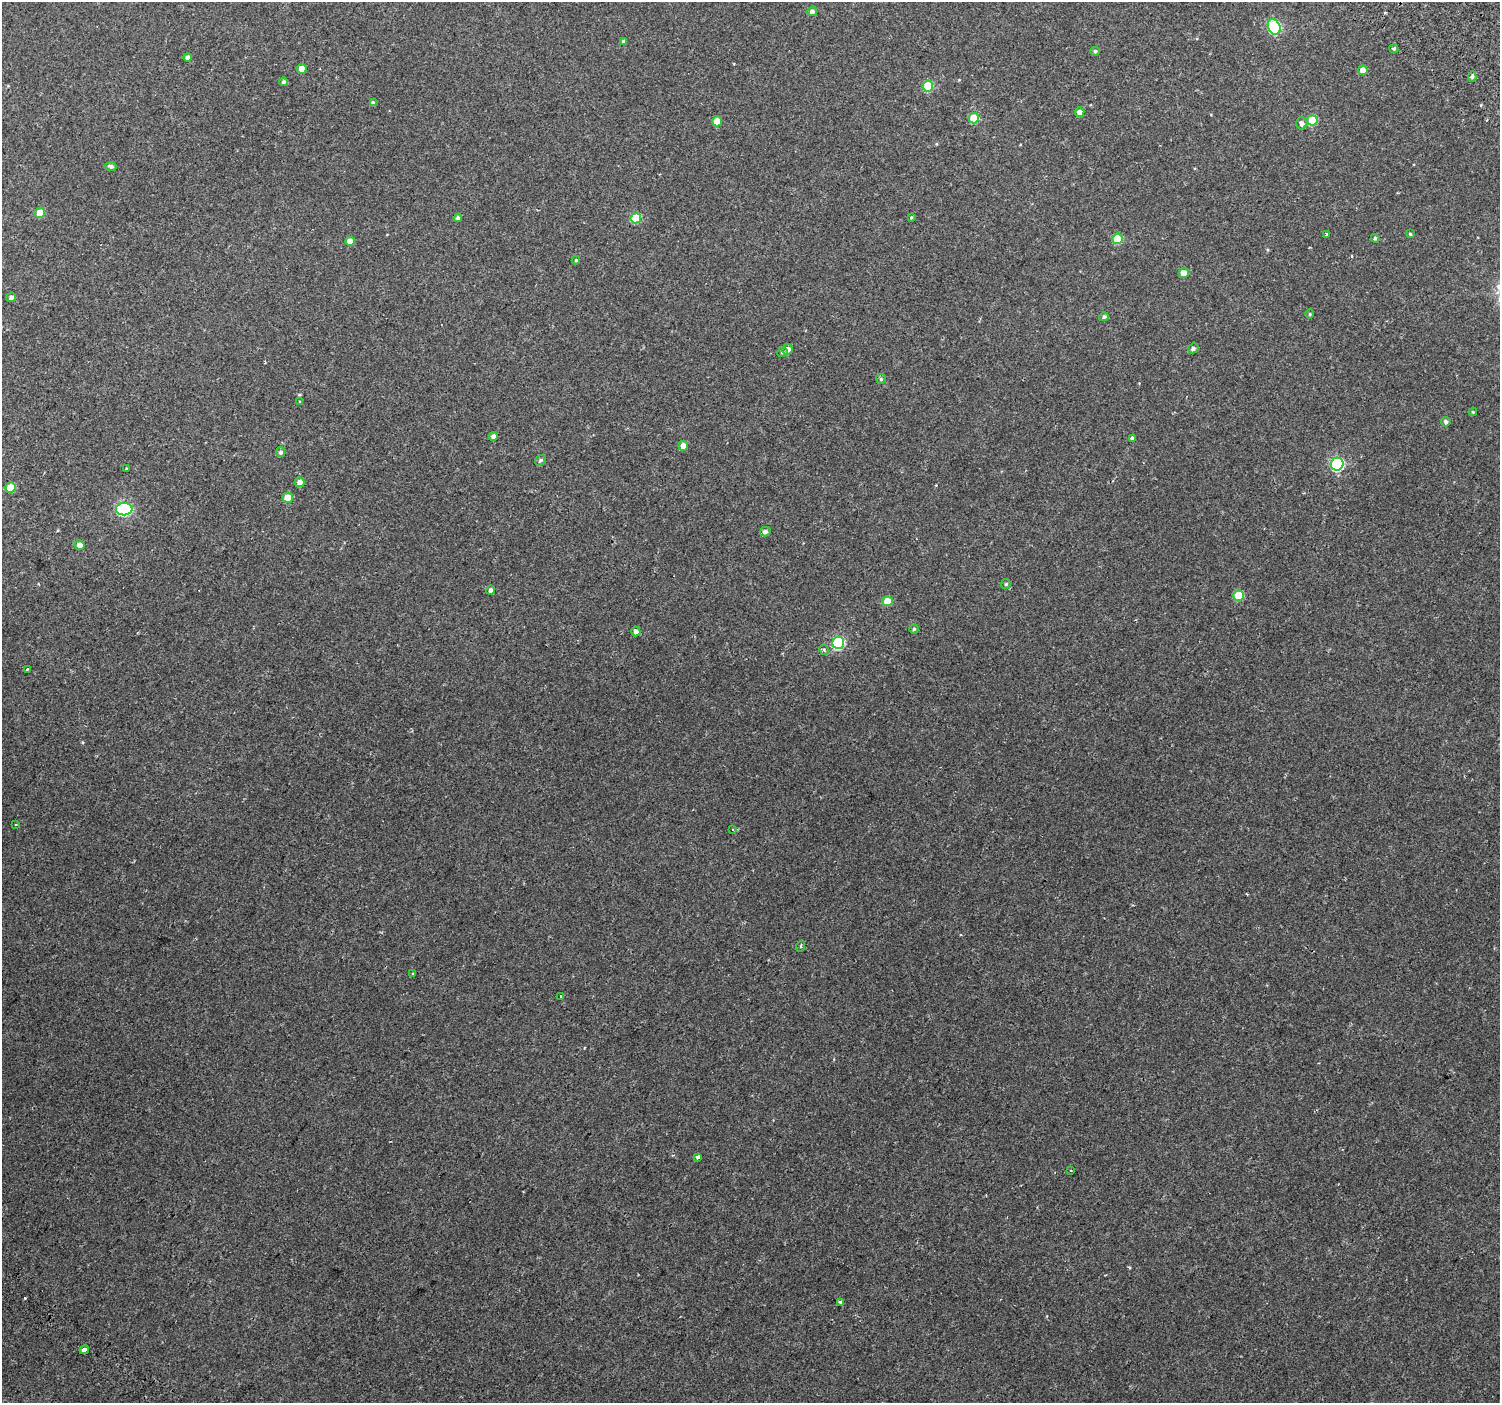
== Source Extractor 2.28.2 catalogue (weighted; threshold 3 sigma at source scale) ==
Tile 7 of 4 x 4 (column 3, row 2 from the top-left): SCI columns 3088-4585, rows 3143-4543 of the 6168 x 6217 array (HDU 1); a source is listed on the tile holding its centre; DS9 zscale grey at full resolution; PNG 1502 x 1405 px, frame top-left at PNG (2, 2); each listed source drawn as its Kron ellipse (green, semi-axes under 4 px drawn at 4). Shown black and unused: <1% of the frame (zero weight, under 2 of 3 exposures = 6% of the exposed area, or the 3 px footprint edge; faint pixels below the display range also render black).
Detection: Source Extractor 2.28.2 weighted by HDU 2 'WHT'; one run over the whole footprint, this tile lists its part. Background 0.059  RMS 0.0044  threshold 0.0199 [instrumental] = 3 sigma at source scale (4.5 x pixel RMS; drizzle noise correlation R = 1.50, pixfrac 1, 0.0396/0.0396 arcsec/px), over >= 5 px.
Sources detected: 73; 3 cosmic-ray / hot-pixel residue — neither listed nor drawn; the other 70 listed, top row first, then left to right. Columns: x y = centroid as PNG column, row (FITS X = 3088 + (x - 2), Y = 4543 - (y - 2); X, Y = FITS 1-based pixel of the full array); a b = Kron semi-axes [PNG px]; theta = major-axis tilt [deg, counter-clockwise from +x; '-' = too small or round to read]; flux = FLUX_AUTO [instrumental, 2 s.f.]
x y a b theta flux
812 11 5 5 - 1.7
1274 27 8 6 -64 52
623 41 4 4 - 0.88
1394 49 4 3 - 0.63
1095 51 5 4 - 0.79
188 57 4 4 - 1.5
302 69 5 5 - 4.8
1363 70 5 4 - 4.1
1472 76 5 4 - 0.94
284 82 4 3 - 1
928 86 5 5 - 19
373 103 4 4 - 1.3
1080 112 4 4 - 2.5
974 118 5 5 - 13
1312 120 5 5 - 15
717 121 5 5 - 7.4
1301 123 6 5 - 1.6
111 166 6 4 -12 1.1
40 213 5 5 - 7
911 217 4 4 - 0.41
458 218 4 4 - 1.1
636 218 5 5 - 19
1327 234 4 3 - 0.7
1410 234 4 4 - 0.5
1375 238 4 4 - 0.56
1118 239 5 5 - 14
350 241 5 4 - 3.9
576 260 4 4 - 0.51
1184 273 5 5 - 4.1
11 297 5 4 - 1.4
1310 314 5 4 - 0.47
1104 317 5 4 - 0.94
1193 348 5 5 - 0.99
788 349 5 5 - 2
782 352 5 4 - 0.64
881 379 5 5 - 0.74
300 402 4 3 - 0.43
1473 412 4 4 - 0.46
1446 422 5 4 - 1.2
493 436 4 4 - 2
1132 438 4 4 - 0.78
683 446 5 5 - 3.7
281 452 5 4 - 1.1
540 460 6 5 - 0.84
1337 464 6 6 - 65
127 469 3 2 - 0.48
300 482 5 5 - 2.8
10 488 5 5 - 8
288 498 5 5 - 7.8
124 509 8 6 1 67
765 532 5 5 - 1.4
80 545 5 5 - 2.8
1006 584 5 5 - 0.6
491 590 4 4 - 1.3
1238 596 5 5 - 15
888 601 5 5 - 8.4
914 629 4 4 - 0.56
636 631 5 4 - 1.7
838 643 6 6 - 46
824 650 5 4 - 0.92
28 669 3 2 - 0.83
16 824 3 2 - 0.32
733 830 4 3 - 0.38
801 946 6 3 72 0.5
413 974 4 3 - 0.48
561 996 4 2 - 0.32
697 1157 3 3 - 22
1071 1171 3 2 - 0.27
840 1302 4 4 - 0.83
84 1350 5 3 - 4.7